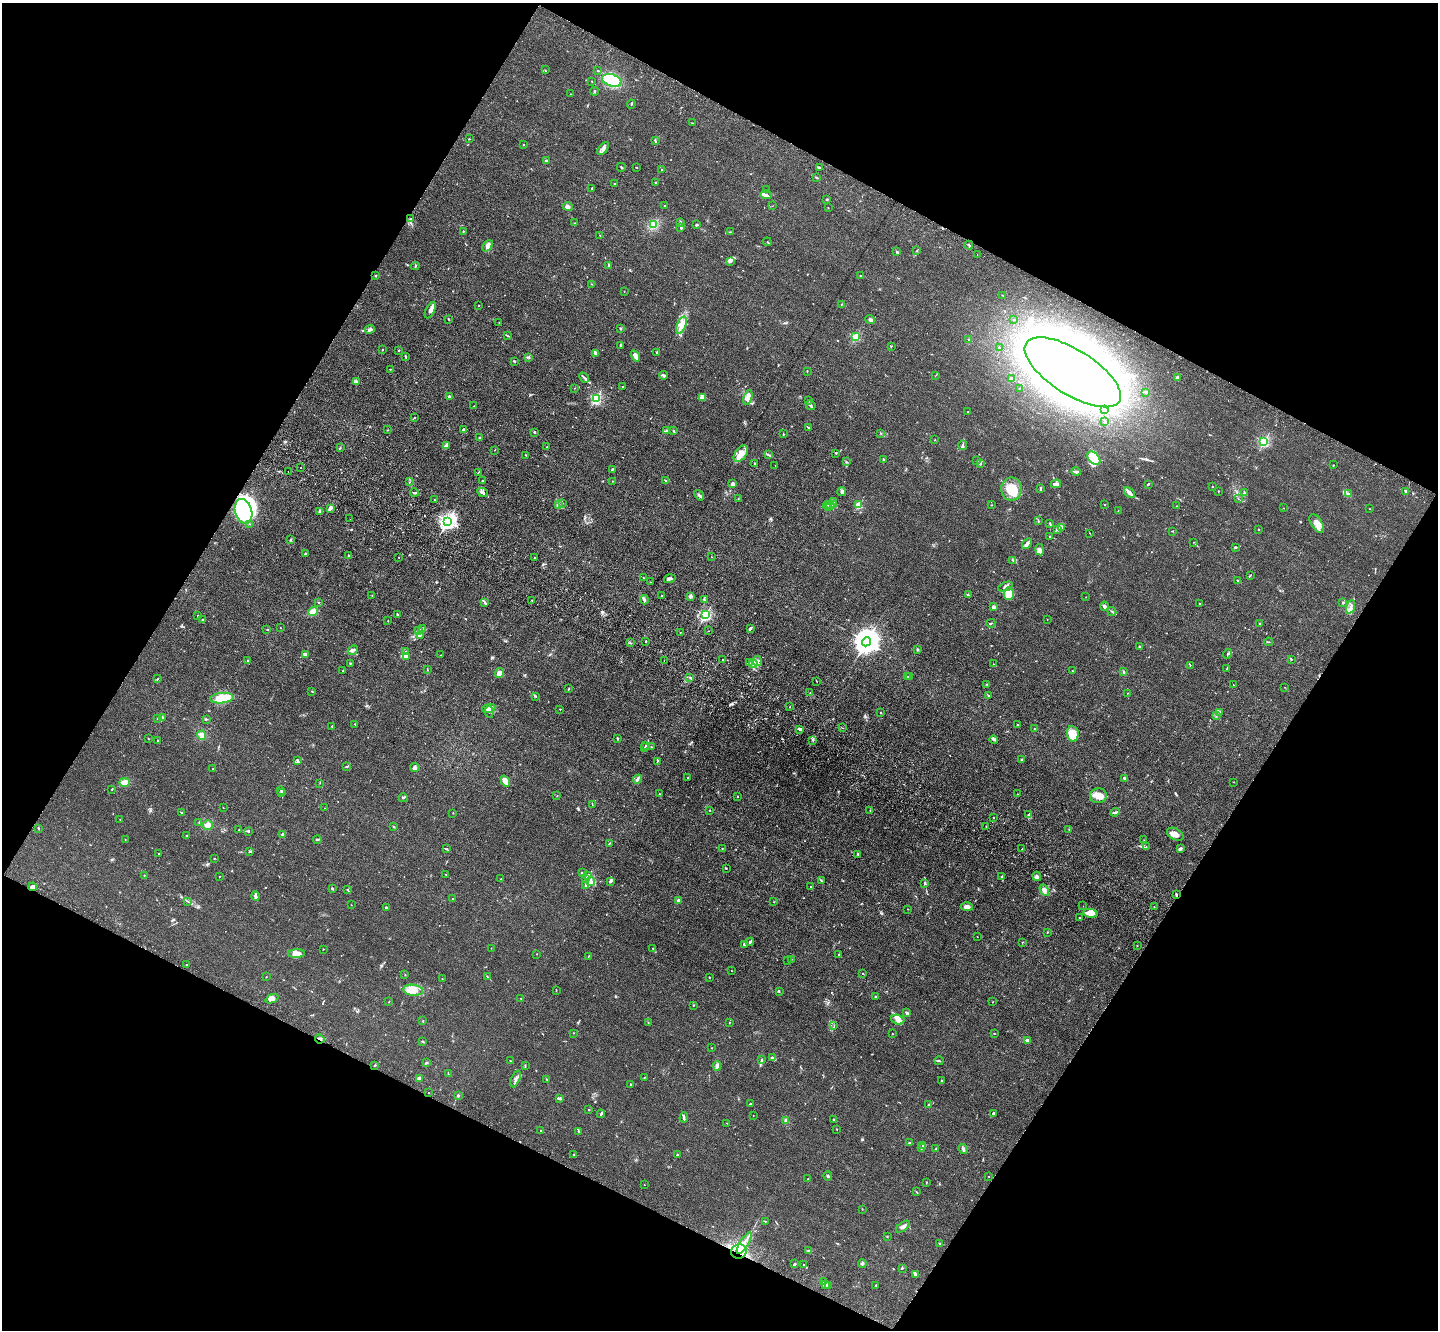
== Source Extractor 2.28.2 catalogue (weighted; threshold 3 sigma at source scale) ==
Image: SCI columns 52-5795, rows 374-5683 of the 5849 x 5918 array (HDU 1 of 3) = the unmasked area's bounding box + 8 px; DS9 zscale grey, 4 x 4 block average (1 PNG px = mean of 4 x 4 image px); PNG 1440 x 1332 px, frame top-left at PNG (2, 3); each listed source drawn as its Kron ellipse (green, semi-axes under 4 px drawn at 4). Shown black and unused: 47% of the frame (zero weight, under 3 of 4 exposures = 5% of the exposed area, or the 3 px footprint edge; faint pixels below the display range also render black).
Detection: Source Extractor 2.28.2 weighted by HDU 2 'WHT'. Background 0.0331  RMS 0.0043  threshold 0.0194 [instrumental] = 3 sigma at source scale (4.5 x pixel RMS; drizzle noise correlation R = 1.50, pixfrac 1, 0.05/0.05 arcsec/px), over >= 5 px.
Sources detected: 665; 11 inside a brighter object's white glare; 2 cosmic-ray / hot-pixel residue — neither listed nor drawn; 21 coinciding with a brighter row at this scale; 34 inside a brighter listed object's ellipse — not listed separately; of the other 597, all 500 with FLUX_AUTO >= 0.708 (the completeness limit of this list) listed and drawn (97 fainter detections not listed), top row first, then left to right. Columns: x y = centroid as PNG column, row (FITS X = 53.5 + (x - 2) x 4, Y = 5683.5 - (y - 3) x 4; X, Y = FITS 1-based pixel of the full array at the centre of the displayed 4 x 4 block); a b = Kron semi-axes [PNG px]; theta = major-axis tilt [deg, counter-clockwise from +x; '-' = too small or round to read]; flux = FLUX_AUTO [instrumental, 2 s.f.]
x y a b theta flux
545 70 2 2 - 1.1
597 71 2 2 - 1.5
612 80 10 6 -17 100
592 81 2 2 - 0.9
595 91 4 2 - 2
570 94 2 2 - 0.76
631 104 4 2 - 1.7
693 123 2 2 - 1.1
469 139 2 2 - 1.1
655 141 4 2 - 2.3
524 145 2 2 - 1.1
603 149 7 3 51 8.4
546 161 2 2 - 4.5
621 167 4 2 - 2.1
637 167 2 2 - 1.3
819 167 3 2 - 2.7
662 169 2 2 - 2.8
816 178 3 2 - 2
656 182 3 2 - 1.7
614 184 2 2 - 1.6
592 188 2 2 - 3.2
766 189 2 2 - 1.8
766 195 6 3 -2 6.4
827 199 2 2 - 2.1
568 206 5 4 - 8.4
664 206 2 2 - 1.1
772 206 2 2 - 0.71
828 208 2 2 - 0.84
411 219 2 2 - 0.82
680 222 4 2 - 2.1
575 223 2 2 - 0.78
653 225 2 2 - 4.1
696 225 4 2 - 2.7
681 228 3 2 - 3.1
463 231 2 2 - 1.2
730 232 2 2 - 0.92
600 235 2 2 - 1
767 242 4 2 - 1.7
969 245 4 2 - 3
488 246 6 4 47 10
916 251 2 2 - 0.89
897 252 2 2 - 5.6
977 254 2 2 - 0.73
730 261 3 2 - 2.9
415 266 4 2 - 2.4
609 266 3 2 - 3.6
375 276 2 2 - 2.4
861 276 2 2 - 1
592 284 3 2 - 1.1
624 292 2 2 - 0.81
1003 295 3 2 - 1.1
842 304 3 2 - 1.3
478 305 2 2 - 1.5
430 310 8 4 63 11
449 319 2 2 - 1.7
870 320 5 3 - 4.7
1014 320 2 2 - 0.78
499 322 2 2 - 0.81
681 325 9 4 68 17
620 328 3 2 - 1.7
370 329 5 2 - 5
508 336 3 2 - 1.4
856 337 2 2 - 180
968 340 2 2 - 2
621 345 3 2 - 2.7
891 346 2 2 - 1.8
999 347 2 2 - 2.2
382 350 2 2 - 2.3
399 350 2 2 - 1.9
657 352 2 2 - 2.1
595 353 3 2 - 2.5
405 356 3 2 - 3
635 356 6 2 -59 14
528 357 2 2 - 1
514 361 2 2 - 3.4
390 369 2 2 - 1.4
807 371 2 2 - 1.5
1073 372 55 22 -32 1700
663 375 4 3 - 4.6
936 375 2 2 - 0.72
1177 377 3 2 - 4.1
584 378 6 2 -48 4.3
1012 379 3 3 - 5.2
356 382 4 3 - 3.6
623 387 2 2 - 0.85
575 388 2 2 - 0.95
1019 388 2 2 - 0.86
1146 392 3 2 - 2.8
449 397 2 2 - 6.2
702 397 4 3 - 17
596 398 2 2 - 310
748 398 8 3 74 14
809 400 2 2 - 0.94
811 405 5 2 - 6
474 406 2 2 - 1.1
1105 409 2 2 - 2.6
968 412 2 2 - 1
415 417 2 2 - 1.1
1105 422 2 2 - 1.5
809 427 2 2 - 1.5
463 429 2 2 - 5
388 430 3 2 - 1.1
667 431 2 2 - 2.7
673 431 3 2 - 2.4
535 432 3 2 - 2.1
783 434 2 2 - 2.3
881 434 2 2 - 1.1
480 438 3 2 - 1.4
935 440 2 2 - 1.2
1264 442 2 2 - 310
963 445 4 2 - 3.5
447 446 3 2 - 2.9
546 447 2 2 - 0.88
340 448 3 2 - 1.6
495 450 2 2 - 0.79
836 453 2 2 - 1.7
741 454 9 5 53 19
526 455 3 2 - 0.9
768 455 2 2 - 1.4
1094 458 8 5 -45 22
883 460 3 2 - 3.4
977 461 2 2 - 0.9
846 462 2 2 - 1.6
755 463 2 2 - 2.6
980 463 2 2 - 1.4
775 465 2 2 - 0.8
1333 465 2 2 - 1.3
300 468 2 2 - 1.5
612 469 3 2 - 2.1
288 471 2 2 - 1.9
478 472 3 2 - 1.3
1076 472 4 2 - 5.4
665 480 2 2 - 1.7
483 481 2 2 - 7
613 481 2 2 - 0.71
409 482 2 2 - 1
733 484 4 3 - 4.9
1056 484 5 3 - 11
1148 484 3 2 - 3.2
1212 487 2 2 - 1.8
1041 488 4 2 - 2.7
1011 489 11 10 - 55
842 491 4 4 - 5.4
1218 491 2 2 - 1.2
1406 491 4 2 - 5.5
483 492 6 2 -26 5.7
414 493 4 2 - 2.6
1129 493 6 4 -42 11
1244 493 3 2 - 2
1348 493 4 2 - 2.6
699 495 6 2 -50 5.4
1238 498 2 2 - 0.97
738 499 2 2 - 0.96
434 500 2 2 - 1.3
834 501 4 2 - 2.3
559 504 2 2 - 1.1
562 504 2 2 - 0.8
827 505 4 2 - 3.4
830 505 3 2 - 3.5
833 505 4 2 - 2.5
859 505 2 2 - 110
992 505 2 2 - 0.78
1105 505 2 2 - 0.85
1176 506 2 2 - 0.95
330 508 4 3 - 5.3
829 508 2 2 - 1.5
1284 508 2 2 - 1.6
1370 509 2 2 - 0.98
244 511 12 8 -74 430
320 511 3 2 - 3
1118 511 2 2 - 1.1
350 519 2 2 - 0.92
448 521 2 2 - 990
1038 521 2 2 - 1.4
1317 523 11 5 -58 21
250 524 3 2 - 1.6
1050 524 3 2 - 2.1
1062 528 3 2 - 4.5
1057 529 3 2 - 2.8
1258 529 2 2 - 1.4
1173 531 2 2 - 1.2
1090 533 2 2 - 0.78
1050 537 2 2 - 0.94
290 540 2 2 - 4.4
1194 542 2 2 - 0.83
1027 544 6 3 52 7.5
1236 547 2 2 - 3.3
1040 550 5 3 - 9
305 554 3 2 - 2.6
348 555 3 2 - 1.3
399 557 2 2 - 1.3
535 557 2 2 - 1.8
712 557 2 2 - 0.89
1013 560 2 2 - 2.5
1250 575 2 2 - 1.7
644 578 2 2 - 1.6
670 579 6 2 17 7.8
1237 580 4 2 - 1.8
650 582 2 2 - 0.75
1005 587 7 4 23 8.1
1009 594 6 5 - 34
968 595 2 2 - 1.7
372 596 2 2 - 0.93
662 596 2 2 - 6.9
690 597 4 3 - 5.7
1086 597 2 2 - 0.78
532 600 2 2 - 3.2
644 600 5 2 - 8.1
704 600 2 2 - 2.3
485 602 3 2 - 2.3
1343 602 3 2 - 2.2
318 603 2 2 - 1.3
1199 604 2 2 - 4.9
1104 606 4 3 - 5.9
993 607 2 2 - 9.7
1351 607 7 2 71 6.9
313 611 5 4 - 15
1112 611 5 2 - 3
397 614 3 2 - 2.4
705 615 2 2 - 340
198 616 4 2 - 2.2
202 620 3 2 - 1.3
1047 620 2 2 - 0.77
388 621 2 2 - 1.3
991 623 4 2 - 1.6
1260 624 4 2 - 1.5
280 628 2 2 - 0.85
423 628 2 2 - 1.2
750 629 4 2 - 5.1
267 630 2 2 - 0.86
418 631 3 2 - 3.8
709 631 2 2 - 0.82
680 632 2 2 - 1.3
420 635 3 2 - 3.5
646 641 2 2 - 1.8
866 642 5 4 - 4200
1269 642 4 2 - 1.5
630 643 2 2 - 1.3
1139 646 2 2 - 2.9
918 649 3 2 - 2.3
353 650 5 4 - 7.1
406 651 2 2 - 0.9
306 654 3 2 - 6.4
1228 654 5 2 - 2.7
440 655 2 2 - 0.77
406 656 3 2 - 4.3
723 659 2 2 - 1.3
248 660 2 2 - 1.8
1291 660 2 2 - 1.3
664 661 2 2 - 0.83
757 661 5 2 - 4.9
749 663 2 2 - 1.6
350 664 2 2 - 1.6
753 664 4 3 - 8.3
993 664 2 2 - 0.84
1190 665 2 2 - 1.3
1227 668 3 2 - 1.3
343 670 2 2 - 0.95
427 670 2 2 - 1.4
1072 671 2 2 - 0.72
1124 672 3 2 - 2.2
499 673 5 3 - 18
690 677 4 2 - 3.1
908 677 2 2 - 4.1
910 677 2 2 - 4.7
157 679 2 2 - 1.8
816 681 2 2 - 1.2
987 684 2 2 - 1.9
1233 685 2 2 - 0.85
1285 687 2 2 - 0.78
568 689 3 2 - 1.7
312 691 2 2 - 1.5
810 693 2 2 - 0.8
1128 693 2 2 - 1
535 696 3 2 - 1.5
989 696 2 2 - 1
222 698 12 5 6 78
790 707 2 2 - 1.4
489 708 7 3 12 9
560 709 2 2 - 1.4
489 712 6 2 -83 3.3
1219 712 2 2 - 1.3
881 713 2 2 - 1.7
1216 716 2 2 - 1.1
158 718 3 2 - 2.9
162 718 3 3 - 6.4
206 719 3 2 - 1.7
355 724 2 2 - 1.2
1017 724 2 2 - 1.5
332 726 2 2 - 1.6
842 728 2 2 - 0.83
1034 728 2 2 - 1.1
799 729 4 3 - 4.7
1073 734 8 6 -82 49
202 735 5 4 - 12
617 738 3 2 - 2.5
148 739 2 2 - 1.1
813 740 3 2 - 1.8
994 740 4 2 - 4.3
158 741 3 2 - 1.4
646 745 3 2 - 3.1
651 747 2 2 - 1.7
644 748 2 2 - 0.9
297 760 2 2 - 2.4
1021 760 2 2 - 1.2
657 762 2 2 - 1.2
347 766 2 2 - 1.6
415 767 5 3 - 6.6
213 769 2 2 - 1.8
688 778 2 2 - 0.99
1125 778 3 2 - 5.9
637 779 4 3 - 6.8
505 781 6 3 -56 21
125 782 5 4 - 15
1234 782 2 2 - 0.89
320 783 2 2 - 0.79
112 789 3 2 - 1.6
281 790 2 2 - 1.5
281 792 3 2 - 2.3
659 794 2 2 - 1
1017 794 2 2 - 1.5
557 796 2 2 - 1
737 796 2 2 - 2.1
1098 796 8 7 - 28
403 798 5 2 - 2.7
592 805 2 2 - 0.78
223 807 2 2 - 0.78
325 808 2 2 - 0.91
709 810 2 2 - 1.2
870 810 2 2 - 1.2
181 812 2 2 - 1.3
1115 812 5 2 - 3.1
453 813 2 2 - 0.74
1028 815 4 2 - 3
993 818 2 2 - 1.4
120 820 2 2 - 0.72
199 823 3 2 - 1.9
208 825 5 4 - 13
986 826 2 2 - 1.7
394 827 2 2 - 2.3
38 828 2 2 - 1.5
239 830 2 2 - 1.9
1069 830 2 2 - 0.74
249 831 3 2 - 2
283 834 2 2 - 4.3
1175 834 9 5 -27 18
187 836 2 2 - 1.6
125 839 2 2 - 0.84
317 839 4 2 - 3.5
1144 840 2 2 - 0.74
609 843 2 2 - 1.5
1146 847 2 2 - 1.3
446 849 3 2 - 2.4
722 849 2 2 - 1.2
1022 849 2 2 - 12
1181 849 4 3 - 4.2
249 852 2 2 - 0.86
159 854 2 2 - 1.5
858 854 2 2 - 1.7
214 858 2 2 - 1.4
726 869 2 2 - 1.2
582 873 3 2 - 2.2
445 874 2 2 - 1.1
144 875 2 2 - 1.8
588 875 2 2 - 2.7
219 876 2 2 - 0.85
1001 876 2 2 - 1.3
1037 876 4 3 - 4.8
501 879 2 2 - 0.89
586 879 3 2 - 2.2
591 881 4 3 - 7.7
610 881 4 3 - 4.4
821 881 2 2 - 1.1
925 883 3 2 - 2.7
585 886 2 2 - 1.9
811 886 2 2 - 1.4
33 887 4 3 - 10
332 889 2 2 - 3.8
348 890 3 2 - 2.4
1044 890 6 3 -60 11
1176 894 3 2 - 2.9
256 896 4 3 - 5.6
453 899 2 2 - 0.73
679 901 2 2 - 35
188 902 3 2 - 1.4
773 902 2 2 - 0.75
351 905 2 2 - 0.87
1083 906 2 2 - 2.1
386 907 2 2 - 9.8
967 907 6 3 -1 11
1154 907 2 2 - 1.2
908 909 2 2 - 1.1
1090 913 7 4 -7 19
1079 918 2 2 - 3.5
1047 932 2 2 - 1.4
977 937 2 2 - 0.71
750 942 4 2 - 4.7
1022 943 2 2 - 1.5
744 945 3 2 - 4
1137 946 2 2 - 1.1
491 948 2 2 - 0.74
653 948 2 2 - 1.2
323 949 2 2 - 1
296 953 8 3 2 12
537 954 2 2 - 1.2
839 955 2 2 - 1.3
588 956 2 2 - 0.78
791 959 3 2 - 1.4
787 960 2 2 - 0.77
186 965 3 2 - 1.7
731 971 2 2 - 0.84
863 973 2 2 - 1.3
405 975 2 2 - 0.77
487 976 4 2 - 1.8
266 977 2 2 - 0.87
709 977 2 2 - 1.3
442 979 2 2 - 1.1
413 990 10 5 -7 22
556 991 2 2 - 1.6
779 992 2 2 - 1.6
875 997 2 2 - 2.4
521 998 3 2 - 1.1
272 999 7 4 23 15
389 1002 2 2 - 0.99
993 1002 2 2 - 1.1
693 1005 2 2 - 1.1
907 1013 2 2 - 8.7
898 1020 7 4 -18 14
423 1021 2 2 - 1.5
730 1022 2 2 - 1.1
648 1023 2 2 - 1.3
834 1026 2 2 - 1
573 1033 2 2 - 1.2
892 1034 2 2 - 1.1
994 1034 2 2 - 1.3
320 1039 5 2 - 6.7
1027 1040 4 2 - 4.8
423 1042 3 2 - 1.4
712 1048 2 2 - 0.89
773 1057 2 2 - 1
761 1060 3 2 - 2.3
511 1061 2 2 - 1.6
939 1061 4 2 - 2.5
426 1063 3 2 - 3
375 1065 2 2 - 2.5
525 1066 3 2 - 2
717 1066 5 3 - 6.8
448 1074 2 2 - 1.3
645 1077 2 2 - 0.92
419 1078 3 2 - 12
515 1079 9 3 67 7.9
547 1079 2 2 - 1.2
942 1080 2 2 - 3.1
631 1084 2 2 - 0.78
428 1093 2 2 - 1.1
458 1096 2 2 - 17
559 1098 3 2 - 2.6
751 1103 2 2 - 2.2
929 1105 3 2 - 2.6
589 1110 2 2 - 1.7
994 1113 3 2 - 4.6
601 1114 4 2 - 3.6
753 1115 2 2 - 1.6
684 1117 5 2 - 4.1
833 1119 2 2 - 1.6
786 1121 4 2 - 3.2
727 1123 2 2 - 1.7
837 1129 2 2 - 1.5
541 1131 2 2 - 2.2
578 1131 3 2 - 1.4
910 1143 3 2 - 3.2
923 1146 3 2 - 4.4
921 1148 3 2 - 2
936 1149 4 2 - 2.5
963 1149 5 3 - 6.2
574 1155 2 2 - 0.96
678 1155 3 2 - 2.4
828 1176 4 2 - 3.2
989 1176 2 2 - 1.2
808 1179 2 2 - 1.4
926 1183 3 2 - 1.2
644 1185 2 2 - 1
916 1192 2 2 - 1.4
862 1209 2 2 - 1
765 1221 2 2 - 1.3
903 1227 8 3 37 8.3
887 1236 2 2 - 1.9
744 1243 12 2 58 17
940 1244 3 2 - 1.4
809 1251 2 2 - 2.5
739 1252 8 7 - 31
795 1264 3 2 - 2.5
862 1264 4 2 - 3.2
804 1265 2 2 - 2
902 1268 3 2 - 1.8
915 1274 4 2 - 6.6
823 1282 3 2 - 2.7
826 1284 2 2 - 1.6
876 1285 2 2 - 2.5
828 1286 2 2 - 2
Overlapping masked pixels (flux is a lower limit): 5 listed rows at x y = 244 511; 33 887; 1176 894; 320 1039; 739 1252
Diffuse or blended objects may show on this block-average render without a row.